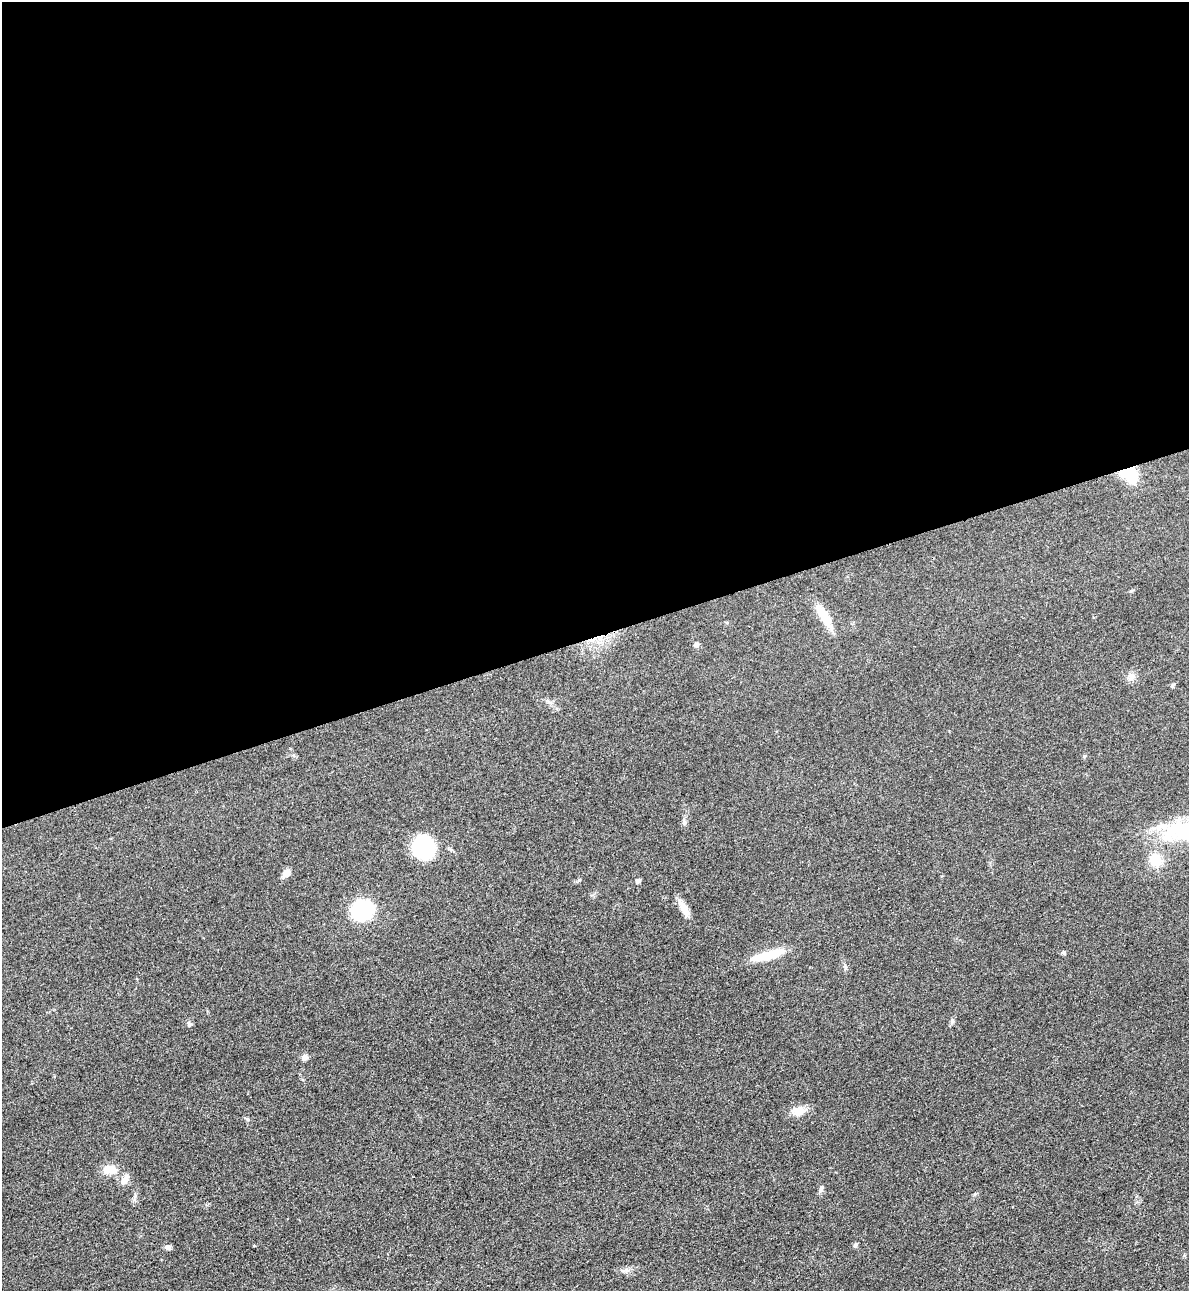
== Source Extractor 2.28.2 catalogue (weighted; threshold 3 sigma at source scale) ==
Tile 2 of 4 x 4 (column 2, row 1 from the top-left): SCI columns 1472-2658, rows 3897-5185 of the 5195 x 5213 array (HDU 1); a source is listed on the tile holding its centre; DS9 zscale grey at full resolution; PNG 1191 x 1293 px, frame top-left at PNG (2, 2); no overlay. Shown black and unused: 49% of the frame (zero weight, under 3 of 4 exposures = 3% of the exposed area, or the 3 px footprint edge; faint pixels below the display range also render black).
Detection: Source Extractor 2.28.2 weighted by HDU 2 'WHT'; one run over the whole footprint, this tile lists its part. Background 0.0679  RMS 0.0084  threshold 0.0379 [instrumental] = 3 sigma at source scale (4.5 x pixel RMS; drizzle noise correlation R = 1.50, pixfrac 1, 0.05/0.05 arcsec/px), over >= 5 px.
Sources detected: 24; all 24 listed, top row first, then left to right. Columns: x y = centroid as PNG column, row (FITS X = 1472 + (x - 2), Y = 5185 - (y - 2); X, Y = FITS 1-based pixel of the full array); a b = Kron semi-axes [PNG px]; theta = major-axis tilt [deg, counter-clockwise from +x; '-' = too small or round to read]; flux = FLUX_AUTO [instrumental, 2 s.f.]
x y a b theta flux
1129 473 17 11 -46 40
1131 591 6 4 18 0.95
824 615 30 9 -57 19
696 644 7 5 16 2
1131 676 12 9 -79 4.7
1173 685 6 5 - 1.3
547 701 7 4 -1 1.6
423 847 16 15 - 70
1155 860 12 11 - 18
286 873 9 7 41 5.8
638 881 6 5 - 2.1
684 908 20 9 -59 8.3
362 909 21 19 26 57
1063 952 5 5 - 1.6
771 954 43 9 16 20
952 1021 8 5 80 2
189 1024 7 6 - 2
305 1057 7 7 - 3.6
798 1111 18 13 3 9
109 1170 16 10 2 12
125 1179 16 8 62 5.6
821 1189 10 5 72 2.3
855 1245 7 5 70 1.6
168 1247 8 6 -10 2.8
Overlapping masked pixels (flux is a lower limit): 1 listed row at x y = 1129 473
Unlisted compact peaks at least as high as the median listed source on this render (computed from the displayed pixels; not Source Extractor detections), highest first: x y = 247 1119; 975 1194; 135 1196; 684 823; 626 1270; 579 880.